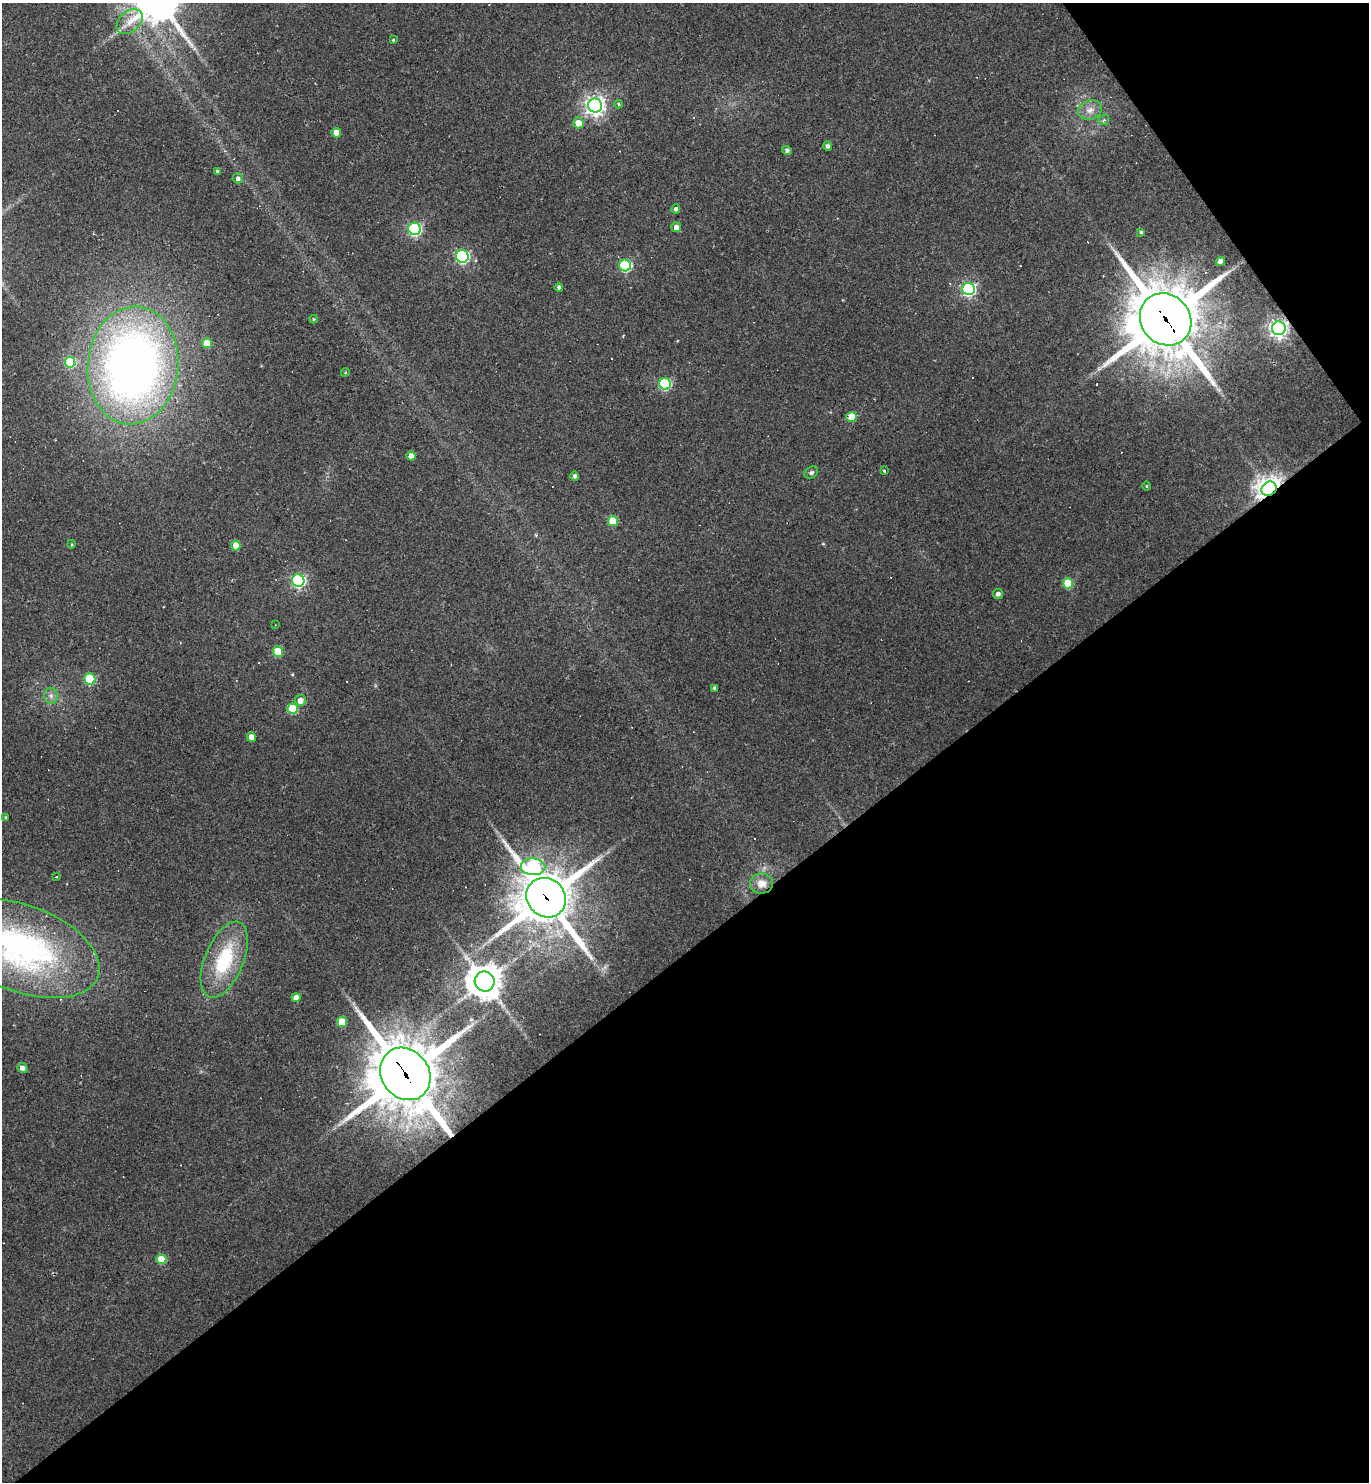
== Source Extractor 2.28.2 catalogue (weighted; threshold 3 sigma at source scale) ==
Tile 12 of 4 x 4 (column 4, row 3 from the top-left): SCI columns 4396-5762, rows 1481-2960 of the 5916 x 5921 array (HDU 1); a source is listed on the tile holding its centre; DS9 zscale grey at full resolution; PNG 1371 x 1484 px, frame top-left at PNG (2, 3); each listed source drawn as its Kron ellipse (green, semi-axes under 4 px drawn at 4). Shown black and unused: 39% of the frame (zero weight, under 2 of 3 exposures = <1% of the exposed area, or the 3 px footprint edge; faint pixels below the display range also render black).
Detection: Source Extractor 2.28.2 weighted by HDU 2 'WHT'; one run over the whole footprint, this tile lists its part. Background 0.109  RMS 0.007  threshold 0.0316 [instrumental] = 3 sigma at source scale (4.5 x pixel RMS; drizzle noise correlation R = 1.50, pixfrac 1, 0.05/0.05 arcsec/px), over >= 5 px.
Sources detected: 79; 16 cosmic-ray / hot-pixel residue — neither listed nor drawn; the other 63 listed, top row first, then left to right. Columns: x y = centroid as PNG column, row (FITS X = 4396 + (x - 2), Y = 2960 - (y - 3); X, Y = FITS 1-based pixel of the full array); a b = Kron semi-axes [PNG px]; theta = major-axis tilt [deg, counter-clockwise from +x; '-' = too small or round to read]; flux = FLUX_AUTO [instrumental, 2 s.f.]
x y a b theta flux
130 22 15 10 41 8.9
393 40 3 3 - 0.7
619 104 4 4 - 0.8
595 106 7 7 - 380
1090 110 12 9 20 5.6
1104 120 6 4 46 1.1
578 123 5 5 - 8.4
336 133 4 4 - 7.9
828 146 5 4 - 2.3
787 151 5 4 - 2.1
217 171 3 3 - 1.3
238 178 5 5 - 2.4
676 209 5 4 - 1.8
676 227 5 5 - 5.3
415 229 6 6 - 120
1141 232 4 4 - 1.3
462 256 6 6 - 130
1220 261 4 4 - 4.8
625 265 6 5 - 75
559 287 4 4 - 1.6
969 289 6 6 - 140
313 319 4 4 - 0.86
1166 319 27 24 -49 4900
1279 328 7 7 - 330
207 343 5 5 - 12
70 362 5 5 - 42
133 365 59 45 84 500
345 373 4 3 - 0.72
665 384 6 5 - 69
851 417 5 5 - 17
411 456 4 4 - 5.5
884 470 3 3 - 5.5
811 473 7 5 32 1.6
575 476 5 4 - 2
1147 486 4 3 - 0.58
1269 489 8 6 36 670
613 521 5 5 - 22
71 544 4 3 - 0.65
236 546 5 4 - 12
298 581 6 6 - 150
1068 583 5 5 - 27
998 594 5 5 - 2.5
275 625 3 2 - 0.42
278 651 5 5 - 22
90 679 5 5 - 48
715 688 4 4 - 2.1
51 696 8 6 -88 2.8
300 700 5 5 - 5.8
293 709 5 5 - 33
251 737 4 4 - 6.2
6 818 4 3 - 1.3
533 867 12 8 -1 60
56 876 3 3 - 2
761 884 11 10 - 8
546 898 21 19 -44 3400
22 948 81 43 -21 220
224 960 40 19 68 49
485 982 10 10 - 1400
296 998 4 4 - 6.6
342 1022 5 5 - 23
23 1068 5 5 - 3.6
405 1074 28 24 -51 4900
161 1259 5 5 - 17
Overlapping masked pixels (flux is a lower limit): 5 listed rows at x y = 1166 319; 1279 328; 1269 489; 546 898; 405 1074
Isophote crosses this tile's border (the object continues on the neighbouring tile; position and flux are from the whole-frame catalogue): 1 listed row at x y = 22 948